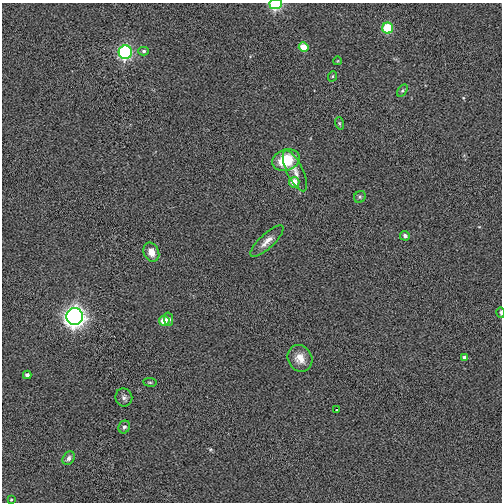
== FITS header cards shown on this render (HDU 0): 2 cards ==
NAXIS1  =                  500
NAXIS2  =                  500

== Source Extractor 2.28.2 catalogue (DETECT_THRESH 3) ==
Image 500 x 500 px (HDU 0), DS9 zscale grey, 1 PNG px = 1 image px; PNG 504 x 504 px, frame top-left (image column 1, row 500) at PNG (2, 3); each listed source drawn as its Kron ellipse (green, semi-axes under 4 px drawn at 4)
Background -0.00816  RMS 0.24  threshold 0.71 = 3 sigma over >= 5 px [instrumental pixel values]
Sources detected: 29; all 29 listed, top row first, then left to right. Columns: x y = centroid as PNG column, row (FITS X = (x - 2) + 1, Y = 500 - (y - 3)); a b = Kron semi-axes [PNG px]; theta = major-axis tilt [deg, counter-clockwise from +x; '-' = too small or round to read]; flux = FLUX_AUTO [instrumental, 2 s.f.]
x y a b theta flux
276 4 6 5 - 980
388 28 5 5 - 650
304 47 5 4 - 220
144 51 5 4 - 36
125 52 7 6 - 2300
337 61 4 3 - 12
333 76 5 3 - 17
402 91 7 4 57 28
339 123 6 4 -72 19
286 160 14 10 18 580
295 171 22 8 -64 150
294 182 5 5 - 220
360 197 6 5 - 27
405 236 5 5 - 57
267 241 21 7 43 140
151 252 10 7 -65 150
501 312 5 2 - 30
75 316 8 8 - 7100
169 319 7 4 -78 52
164 321 5 5 - 230
300 358 14 12 -59 200
465 358 4 4 - 70
27 375 4 4 - 67
150 382 7 3 -8 18
124 397 9 8 - 56
337 410 3 3 - 76
124 427 6 5 - 35
69 458 7 5 55 54
11 499 4 3 - 14
At the frame edge (FLAGS 8, measured only in part): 2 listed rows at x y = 276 4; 501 312